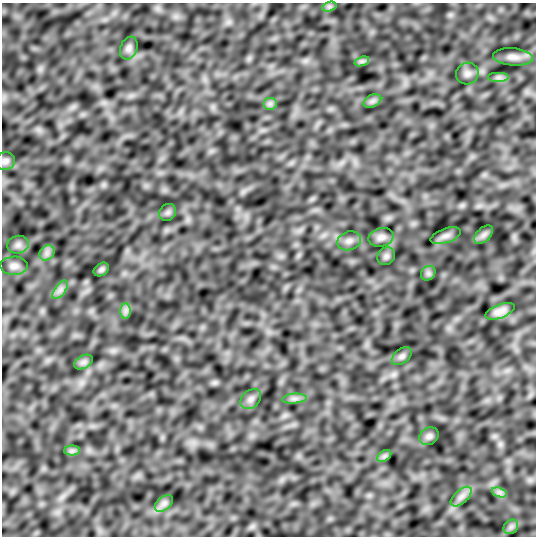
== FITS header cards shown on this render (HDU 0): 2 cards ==
NAXIS1  =                  534
NAXIS2  =                  534

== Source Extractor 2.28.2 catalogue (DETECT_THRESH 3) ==
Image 534 x 534 px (HDU 0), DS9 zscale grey, 1 PNG px = 1 image px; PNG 538 x 538 px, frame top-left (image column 1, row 534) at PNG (2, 3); each listed source drawn as its Kron ellipse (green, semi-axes under 4 px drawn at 4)
Background -0.123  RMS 4.5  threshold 13.6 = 3 sigma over >= 5 px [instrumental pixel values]
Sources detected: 34; all 34 listed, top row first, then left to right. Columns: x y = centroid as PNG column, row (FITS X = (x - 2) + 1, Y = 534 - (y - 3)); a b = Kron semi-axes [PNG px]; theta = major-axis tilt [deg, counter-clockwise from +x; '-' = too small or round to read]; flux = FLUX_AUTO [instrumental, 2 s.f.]
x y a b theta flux
329 7 7 4 18 740
129 48 12 8 69 1300
513 57 20 8 -4 2200
362 61 7 4 18 720
467 73 11 11 - 1500
499 77 11 5 0 1100
372 101 9 6 24 980
270 104 7 6 - 910
5 161 10 8 12 1200
168 212 9 8 - 890
484 235 11 6 45 1100
446 236 16 7 19 1300
381 237 13 9 15 1600
349 241 12 9 20 1600
18 245 11 8 16 1400
47 253 8 6 46 1200
386 256 9 8 - 960
14 266 14 9 1 1800
101 270 8 6 33 700
428 273 8 6 45 850
60 290 11 5 55 1400
125 311 8 5 90 1000
500 311 15 6 21 2100
402 356 11 7 38 1100
83 362 10 6 27 1100
251 399 12 8 42 1400
294 399 12 5 5 1200
429 436 10 8 35 1100
72 451 8 5 0 860
384 456 8 5 34 780
499 492 8 4 -18 940
461 496 13 6 41 1700
164 503 10 6 41 1200
511 527 8 6 45 950